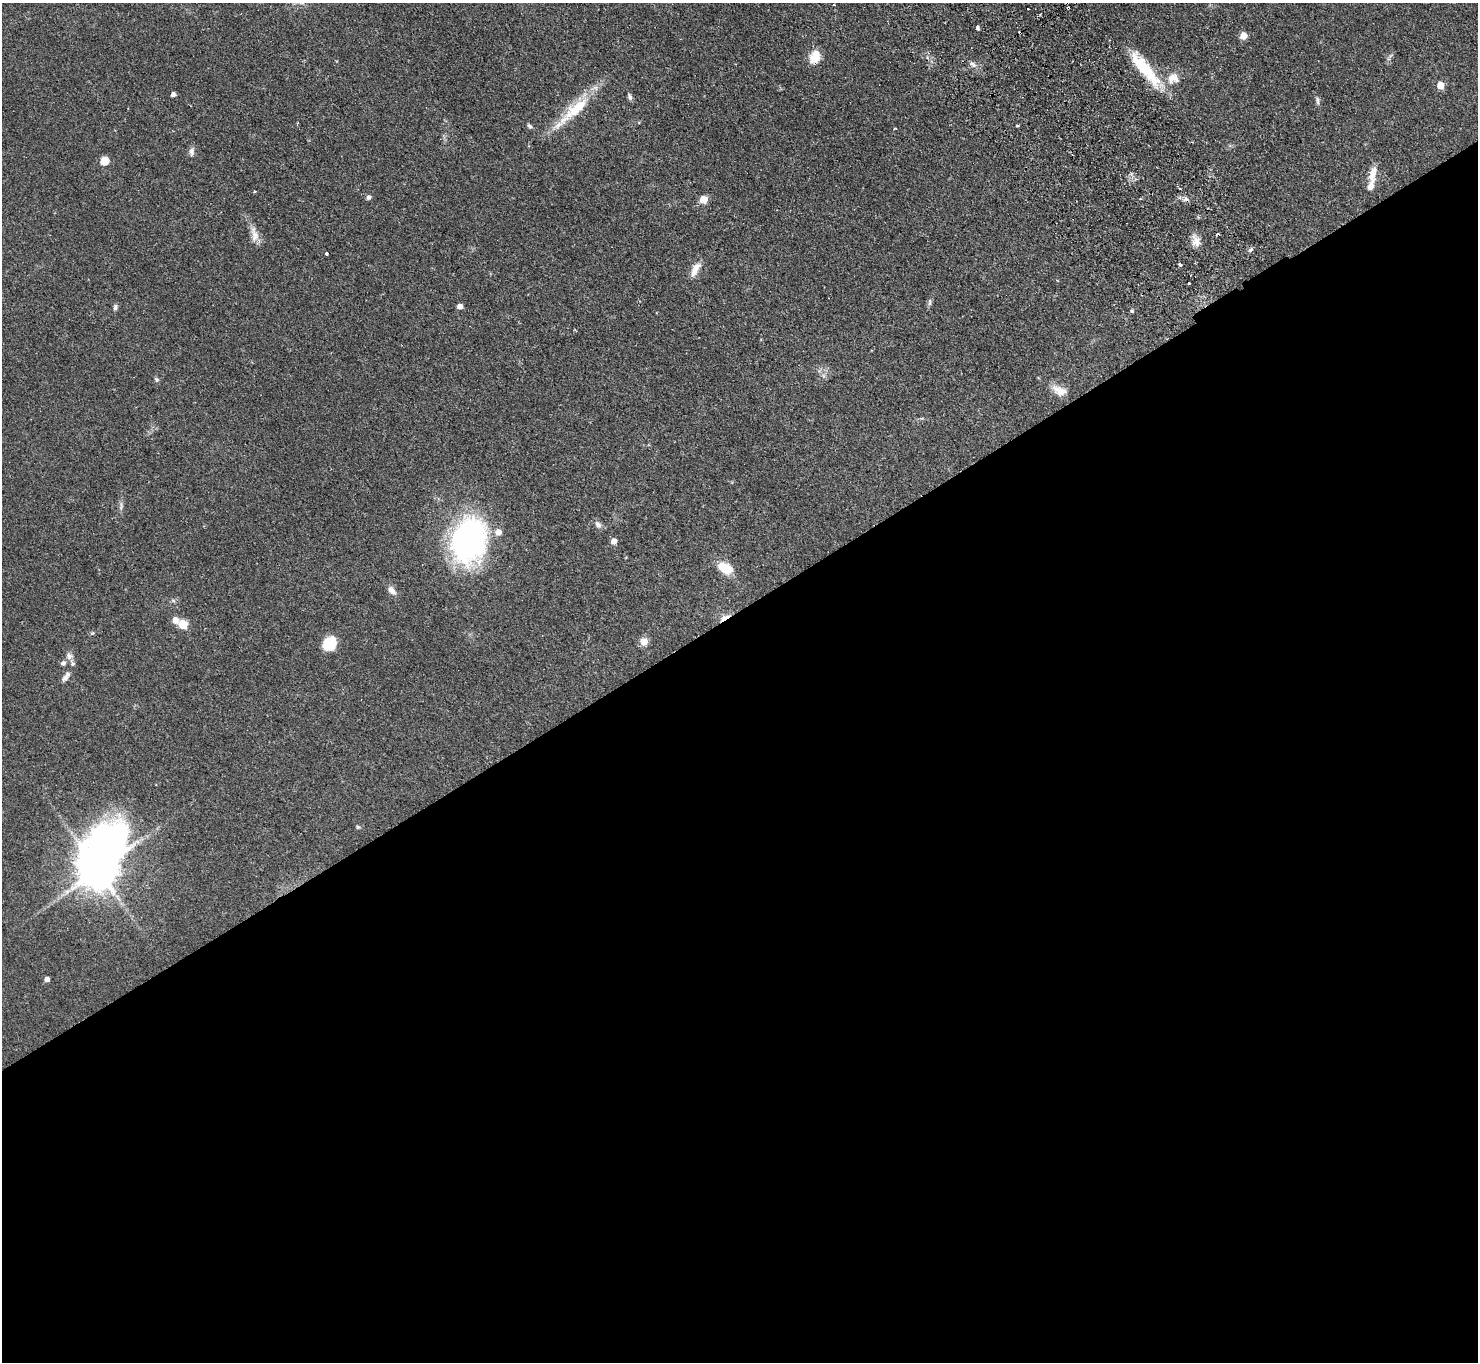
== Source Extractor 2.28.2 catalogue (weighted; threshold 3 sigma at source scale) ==
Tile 15 of 4 x 4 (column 3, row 4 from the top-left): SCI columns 3001-4476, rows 336-1695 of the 6001 x 5970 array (HDU 1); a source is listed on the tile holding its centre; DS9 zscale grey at full resolution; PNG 1480 x 1364 px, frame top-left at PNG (2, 3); no overlay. Shown black and unused: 55% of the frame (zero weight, under 2 of 3 exposures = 3% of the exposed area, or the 3 px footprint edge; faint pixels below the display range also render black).
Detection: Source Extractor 2.28.2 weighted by HDU 2 'WHT'; one run over the whole footprint, this tile lists its part. Background 0.0556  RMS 0.0048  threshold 0.0216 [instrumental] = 3 sigma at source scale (4.5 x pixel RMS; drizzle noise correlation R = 1.50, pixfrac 1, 0.05/0.05 arcsec/px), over >= 5 px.
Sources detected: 64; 3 cosmic-ray / hot-pixel residue — not listed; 6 inside a brighter listed object's ellipse — not listed separately; the other 55 listed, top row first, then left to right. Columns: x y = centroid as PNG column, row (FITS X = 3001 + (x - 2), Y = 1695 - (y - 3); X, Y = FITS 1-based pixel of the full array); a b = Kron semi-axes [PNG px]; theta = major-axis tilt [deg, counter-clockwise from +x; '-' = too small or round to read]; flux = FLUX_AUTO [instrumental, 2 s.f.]
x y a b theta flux
1068 8 3 3 - 1
1028 9 2 2 - 0.35
978 28 5 3 - 2
1020 33 4 3 - 1.7
1244 36 5 5 - 7.4
815 57 17 12 70 6.7
973 64 10 5 -36 1.7
1142 66 52 16 -50 22
1173 78 19 16 35 8.1
1440 85 5 5 - 6.4
173 94 4 4 - 1.7
630 97 10 5 -79 1.2
1318 101 10 4 -85 1.2
576 108 42 14 41 18
529 126 8 5 -43 0.94
1017 126 3 3 - 1
192 151 12 6 85 1.9
105 161 8 7 - 5.9
1373 174 23 9 81 5.5
1179 188 3 2 - 0.61
254 191 4 3 - 0.53
369 197 6 6 - 1.1
703 200 5 5 - 12
255 236 18 10 -80 4.2
1196 241 16 10 -79 4.1
1251 250 7 5 35 0.98
326 253 3 3 - 1.6
1180 264 4 3 - 1.6
695 269 21 8 61 4.9
1189 283 3 2 - 0.46
930 302 11 4 90 1.1
460 306 5 4 - 2.9
115 307 8 5 74 1.2
1132 311 4 4 - 0.57
823 376 7 4 90 1.1
157 380 7 6 - 0.85
1059 391 21 11 -25 5.4
121 506 14 4 83 1.6
598 524 10 7 -55 2
468 540 46 35 77 120
614 541 5 5 - 3.6
725 568 18 11 -30 9.8
392 590 12 7 -47 2.9
724 618 14 6 30 3.2
175 620 6 6 - 4.1
183 624 5 5 - 17
92 633 6 5 - 0.65
644 642 10 10 - 3.2
329 644 14 12 40 13
69 656 9 8 - 2
63 663 8 6 42 1.4
65 678 10 7 40 1.7
358 827 6 4 -16 0.69
99 868 29 14 69 1600
47 979 5 4 - 2.1
Overlapping masked pixels (flux is a lower limit): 3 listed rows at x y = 1068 8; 1020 33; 724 618